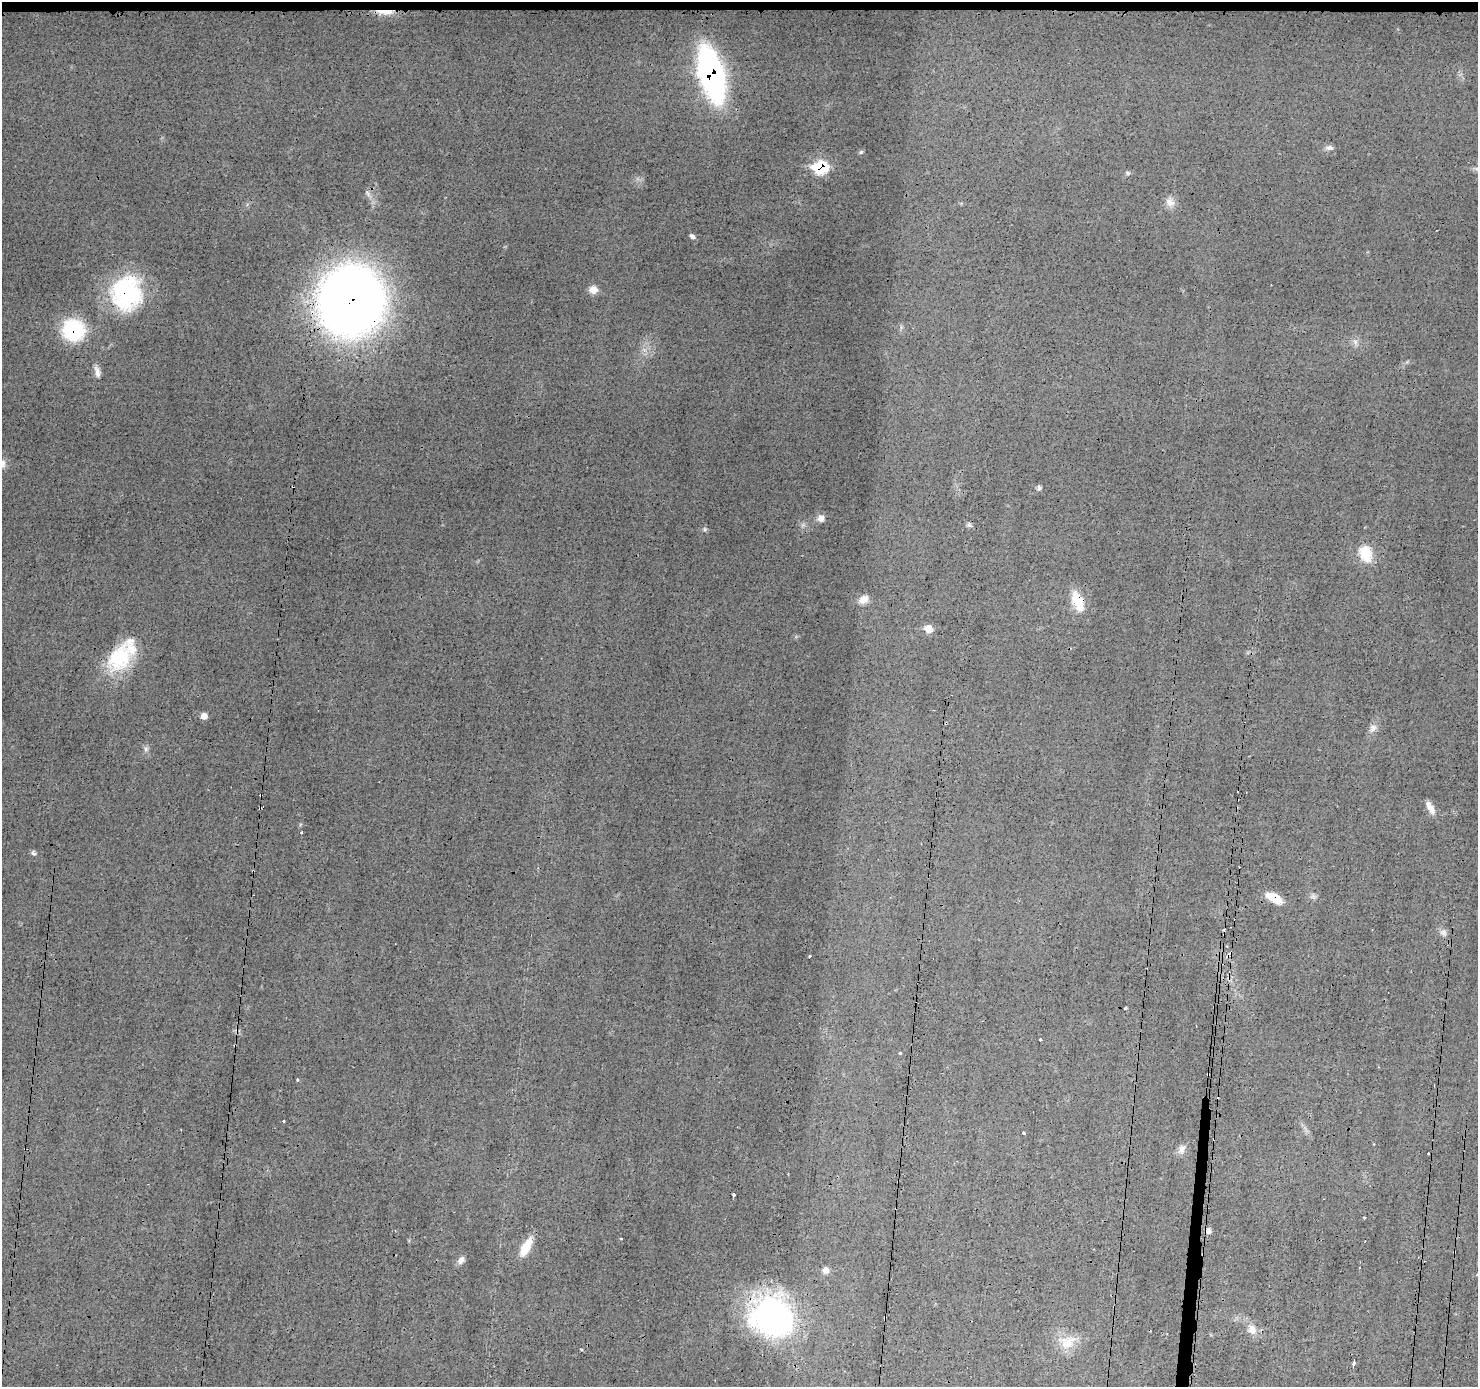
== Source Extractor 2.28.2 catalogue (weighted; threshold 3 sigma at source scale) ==
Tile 2 of 3 x 3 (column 2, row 1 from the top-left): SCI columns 1480-2955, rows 2881-4265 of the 4434 x 4474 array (HDU 1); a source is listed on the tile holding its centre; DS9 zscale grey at full resolution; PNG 1480 x 1389 px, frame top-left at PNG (2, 2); no overlay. Shown black and unused: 1% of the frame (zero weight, under 3 of 4 exposures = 2% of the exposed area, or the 3 px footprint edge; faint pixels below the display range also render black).
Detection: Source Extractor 2.28.2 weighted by HDU 2 'WHT'; one run over the whole footprint, this tile lists its part. Background 0.0141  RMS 0.0031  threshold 0.0138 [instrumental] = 3 sigma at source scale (4.5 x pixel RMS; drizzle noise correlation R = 1.50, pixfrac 1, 0.05/0.05 arcsec/px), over >= 5 px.
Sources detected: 65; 8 cosmic-ray / hot-pixel residue — not listed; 1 inside a brighter listed object's ellipse — not listed separately; the other 56 listed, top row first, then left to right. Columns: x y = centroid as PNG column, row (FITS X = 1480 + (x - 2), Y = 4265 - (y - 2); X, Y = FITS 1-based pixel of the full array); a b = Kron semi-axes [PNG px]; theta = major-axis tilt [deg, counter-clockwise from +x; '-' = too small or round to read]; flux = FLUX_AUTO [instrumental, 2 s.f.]
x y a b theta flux
385 12 24 5 -1 4.1
711 74 36 16 -75 120
1329 147 9 7 5 1.1
861 152 6 5 - 0.51
821 167 9 7 -9 24
1127 173 6 4 -50 0.47
1170 202 13 11 -38 2.3
692 236 8 5 -41 0.79
593 289 9 8 - 2.5
126 293 36 32 85 36
351 301 45 43 77 390
74 330 19 18 - 25
1355 342 8 5 -60 0.96
97 372 17 7 -79 1.8
1039 488 6 5 - 0.69
821 518 8 8 - 1.7
705 529 6 5 - 0.53
1366 554 20 14 -73 7.2
863 599 14 9 32 2.3
1078 601 26 12 -68 6.6
928 629 6 6 - 4.6
119 658 37 22 57 20
204 716 6 6 - 2.2
1373 728 13 8 59 1.7
146 749 8 6 -77 0.91
1430 807 17 7 -61 2.4
260 808 3 2 - 0.63
301 832 3 2 - 0.41
33 853 6 5 - 0.83
253 871 3 2 - 0.26
1274 898 17 8 -29 5.8
1443 932 7 6 - 0.99
809 956 3 3 - 1.1
1125 1008 3 3 - 0.34
1040 1039 3 3 - 1.6
235 1045 3 2 - 0.41
900 1053 3 3 - 0.52
1208 1074 3 3 - 0.44
297 1080 3 3 - 0.45
284 1121 3 2 - 0.27
1024 1133 3 3 - 0.53
1181 1149 14 8 58 1.6
733 1194 4 3 - 0.91
1208 1231 7 6 - 1.2
621 1239 3 2 - 0.24
1365 1241 2 2 - 0.22
526 1247 23 9 61 5.9
1203 1254 3 2 - 1.9
461 1260 10 7 56 1.5
825 1270 8 7 - 1.5
772 1316 47 38 -26 74
885 1318 3 3 - 0.48
1252 1329 15 11 -65 3.1
1067 1342 22 16 27 6.1
581 1349 4 2 - 0.28
1354 1363 5 3 - 0.97
Overlapping masked pixels (flux is a lower limit): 15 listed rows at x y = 385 12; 711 74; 821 167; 126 293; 351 301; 74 330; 1078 601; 260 808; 253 871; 1274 898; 235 1045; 1208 1074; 1203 1254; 772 1316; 885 1318
Unlisted compact peaks at least as high as the median listed source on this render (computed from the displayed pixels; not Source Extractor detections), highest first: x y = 969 525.